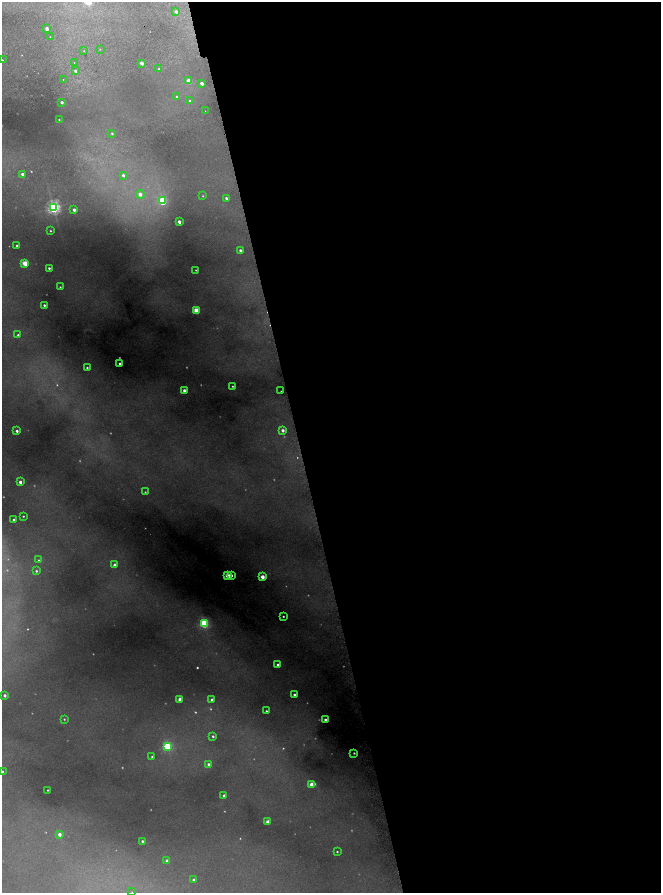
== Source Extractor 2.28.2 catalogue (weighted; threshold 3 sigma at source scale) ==
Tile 8 of 4 x 4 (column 4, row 2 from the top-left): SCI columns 4171-5487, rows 3562-5342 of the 5831 x 7122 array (HDU 1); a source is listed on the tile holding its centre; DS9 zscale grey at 2 x 2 block average (1 PNG px = mean of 2 x 2 image px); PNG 663 x 895 px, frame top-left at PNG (2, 2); each listed source drawn as its Kron ellipse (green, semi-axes under 4 px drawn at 4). Shown black and unused: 55% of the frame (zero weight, under 2 of 4 exposures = <1% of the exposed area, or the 3 px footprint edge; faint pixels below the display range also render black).
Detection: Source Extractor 2.28.2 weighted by HDU 2 'WHT'; one run over the whole footprint, this tile lists its part. Background 0.541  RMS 0.021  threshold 0.093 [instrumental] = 3 sigma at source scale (4.5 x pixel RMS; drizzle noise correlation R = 1.50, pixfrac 1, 0.05/0.05 arcsec/px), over >= 5 px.
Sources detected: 114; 32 too faint to see at this stretch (2 x 2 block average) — neither listed nor drawn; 1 inside a brighter listed object's ellipse — not listed separately; the other 81 listed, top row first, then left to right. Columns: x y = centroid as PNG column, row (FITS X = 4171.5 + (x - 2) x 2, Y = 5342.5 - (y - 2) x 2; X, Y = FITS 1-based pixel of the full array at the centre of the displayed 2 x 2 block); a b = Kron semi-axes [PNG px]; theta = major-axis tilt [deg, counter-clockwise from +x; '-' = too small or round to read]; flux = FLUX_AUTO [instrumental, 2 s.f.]
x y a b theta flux
176 11 3 3 - 13
47 29 2 2 - 27
50 37 2 2 - 1.7
100 49 2 2 - 1.8
84 51 2 2 - 2.7
2 60 2 2 - 3.6
74 63 2 2 - 5.3
142 63 2 2 - 33
159 69 3 2 - 4.3
75 71 3 3 - 11
63 79 2 2 - 3.1
189 81 3 2 - 54
202 83 3 2 - 24
177 97 3 3 - 6.2
190 101 3 3 - 6.9
62 102 2 2 - 12
205 111 2 2 - 1.7
59 119 2 2 - 3
112 133 3 3 - 5.1
22 174 3 2 - 15
123 175 3 3 - 14
140 194 4 4 - 30
203 196 2 2 - 3.5
226 198 2 2 - 9.7
163 201 3 3 - 300
53 208 4 4 - 1100
74 210 2 2 - 19
179 222 2 2 - 27
50 231 2 2 - 3.9
17 246 2 2 - 8.2
240 250 3 2 - 12
25 263 3 3 - 110
49 268 2 2 - 7.3
196 270 2 2 - 2.7
60 287 2 2 - 3.8
44 305 2 2 - 8
197 311 3 3 - 130
18 335 3 3 - 9.1
120 364 2 2 - 12
87 367 2 2 - 5.9
232 386 2 2 - 3.5
184 390 2 2 - 24
281 391 2 2 - 1.7
283 430 3 3 - 21
17 431 2 2 - 13
20 482 2 2 - 18
145 492 2 2 - 3.7
23 516 2 2 - 4.2
14 520 2 2 - 12
39 560 3 3 - 4.8
115 565 3 3 - 21
36 571 3 3 - 7.7
232 575 2 2 - 7.2
228 576 3 3 - 110
263 577 3 2 - 52
283 616 2 2 - 4.2
204 624 3 3 - 440
278 665 2 2 - 14
5 695 2 2 - 16
294 695 2 2 - 8.4
180 700 3 2 - 54
212 700 2 2 - 15
266 711 2 2 - 5.8
64 719 3 2 - 3.7
325 719 2 2 - 9
213 736 2 2 - 7.5
167 747 3 3 - 350
354 753 2 2 - 4.3
152 756 2 2 - 3.7
209 764 3 3 - 12
2 771 2 2 - 5.7
312 784 3 3 - 57
48 790 2 2 - 3.5
224 795 2 2 - 10
268 822 3 2 - 46
60 834 2 2 - 28
142 841 2 2 - 7.8
337 852 2 2 - 3.9
167 861 2 2 - 19
194 880 2 2 - 12
132 892 2 2 - 2
Isophote crosses this tile's border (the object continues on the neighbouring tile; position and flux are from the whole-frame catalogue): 2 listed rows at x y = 2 771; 132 892